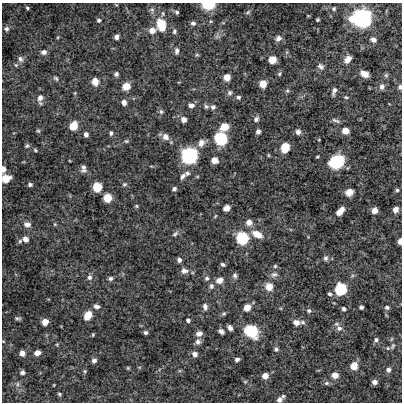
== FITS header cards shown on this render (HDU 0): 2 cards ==
NAXIS1  =                  400 /
NAXIS2  =                  400 /

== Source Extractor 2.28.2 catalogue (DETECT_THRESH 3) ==
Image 400 x 400 px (HDU 0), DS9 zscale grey, 1 PNG px = 1 image px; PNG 404 x 404 px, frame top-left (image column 1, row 400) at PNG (2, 3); no overlay
Background -9.30e-04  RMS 0.0084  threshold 0.0253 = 3 sigma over >= 5 px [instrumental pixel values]
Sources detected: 152; all 152 listed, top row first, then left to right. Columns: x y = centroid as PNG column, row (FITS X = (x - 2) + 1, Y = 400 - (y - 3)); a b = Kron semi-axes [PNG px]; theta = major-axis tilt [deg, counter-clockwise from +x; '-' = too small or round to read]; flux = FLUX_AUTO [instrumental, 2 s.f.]
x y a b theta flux
208 5 9 6 0 17
27 8 4 3 - 0.75
334 9 5 5 - 0.92
177 12 5 4 - 0.99
248 12 7 4 45 0.91
362 18 8 7 - 390
99 20 5 4 - 1.1
317 20 3 3 - 0.73
193 23 6 5 - 1.4
161 24 10 7 -75 17
6 29 6 6 - 1.4
152 31 7 6 - 4.6
174 31 7 5 78 1.2
116 37 5 4 - 2
278 38 8 6 43 2
373 40 7 6 - 2.4
177 51 7 5 87 1.7
44 52 7 5 7 2.1
197 55 6 4 0 0.7
20 59 9 6 -64 1.8
348 59 8 6 47 4.3
272 60 5 5 - 11
321 66 9 7 -38 1.9
116 74 5 4 - 1.4
279 74 6 5 - 0.86
364 74 8 5 -25 4.3
386 75 6 6 - 0.98
227 77 5 5 - 7.4
56 78 7 5 -44 1
95 81 9 7 -81 4.1
263 84 6 5 - 8.2
126 86 7 7 - 5.9
382 86 8 6 85 2.1
400 87 5 4 - 1.5
287 91 6 5 - 0.85
334 91 9 4 70 1.8
230 93 7 6 - 1.3
238 97 5 5 - 1.1
346 97 6 4 -21 0.66
40 98 9 7 59 3.2
124 102 6 5 - 2.6
191 105 7 6 - 2.2
206 106 6 6 - 1.2
213 107 6 6 - 1.6
161 112 7 5 -75 1.2
183 119 7 6 - 2.6
256 119 8 6 50 1.6
336 120 12 4 -19 1.4
73 126 7 6 - 11
224 127 8 7 - 7.8
38 131 6 5 - 0.79
345 131 6 5 - 5.3
258 132 4 4 - 1.9
298 132 6 6 - 2
111 133 5 4 - 1.2
86 134 5 5 - 1.7
165 137 9 8 - 3.3
221 139 9 8 - 32
126 141 6 5 - 0.83
201 143 10 8 67 3.2
27 146 6 5 - 0.95
285 148 7 6 - 15
35 150 5 4 - 0.67
268 155 5 3 - 0.51
189 156 7 7 - 260
214 160 6 5 - 4.5
337 162 9 8 - 47
83 168 9 6 -86 2.1
3 169 6 4 -89 2.7
187 173 7 6 - 1.4
183 176 8 5 56 1.8
6 178 7 6 - 8.5
124 184 6 5 - 0.94
30 185 5 4 - 1.2
97 187 7 6 - 15
174 189 5 4 - 1.2
397 190 5 5 - 0.86
349 192 7 6 - 4.2
107 198 6 6 - 11
136 206 5 4 - 0.69
226 208 6 5 - 3.4
374 210 6 5 - 3.3
395 210 5 5 - 3
340 211 10 5 48 5.2
249 222 7 7 - 3.3
27 224 9 7 -12 2.9
55 224 5 4 - 0.62
175 234 10 5 35 1.5
257 234 11 7 -26 7.5
242 238 12 12 - 16
25 239 7 6 - 3
20 241 6 5 - 1.1
400 241 5 3 - 2.9
326 258 6 5 - 1.4
179 260 5 5 - 1.6
223 264 5 4 - 1
275 266 5 5 - 0.73
184 271 8 7 - 2.6
274 274 9 6 22 1.8
235 276 7 6 - 1.5
89 277 7 6 - 1.9
110 278 6 5 - 1.3
207 278 6 6 - 1.3
219 280 8 6 26 3.8
211 286 7 6 - 1.6
269 287 9 8 - 5.3
341 289 7 7 - 39
330 294 6 5 - 1.1
96 306 8 5 -17 1.7
205 307 8 6 -82 2.1
247 307 8 7 - 4.7
361 307 4 4 - 1.1
387 307 6 5 - 1.1
344 309 4 4 - 1.2
309 311 6 6 - 1.1
224 314 6 5 - 0.82
88 315 8 6 59 8.9
18 318 8 4 -10 0.99
188 320 4 4 - 1.3
45 322 5 5 - 6.8
296 322 7 6 - 3.2
303 322 7 5 1 1.1
230 328 5 4 - 1.9
339 328 8 7 - 2.4
221 331 6 4 -38 1.8
251 331 10 8 -34 26
146 332 5 4 - 1.1
199 334 8 6 15 2.5
93 335 4 4 - 0.59
376 340 6 5 - 1.2
198 342 8 7 - 1.9
393 346 9 5 60 1.3
276 349 6 5 - 1.2
22 353 5 5 - 2.9
37 353 6 5 - 3.2
195 354 6 6 - 2.3
237 360 5 5 - 1.5
94 361 6 5 - 1.6
354 366 8 7 - 5.3
128 368 4 4 - 0.59
388 370 5 5 - 1.7
85 371 5 4 - 0.68
22 372 5 4 - 1.4
335 375 6 6 - 4.5
265 376 5 5 - 5
245 382 5 5 - 0.68
374 382 5 4 - 2.3
326 383 7 6 - 1.2
17 384 7 4 89 1
59 394 4 3 - 0.76
283 396 6 5 - 0.81
279 400 7 5 38 2.3
At the frame edge (FLAGS 8, measured only in part): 5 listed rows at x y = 208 5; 400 87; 3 169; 6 178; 400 241